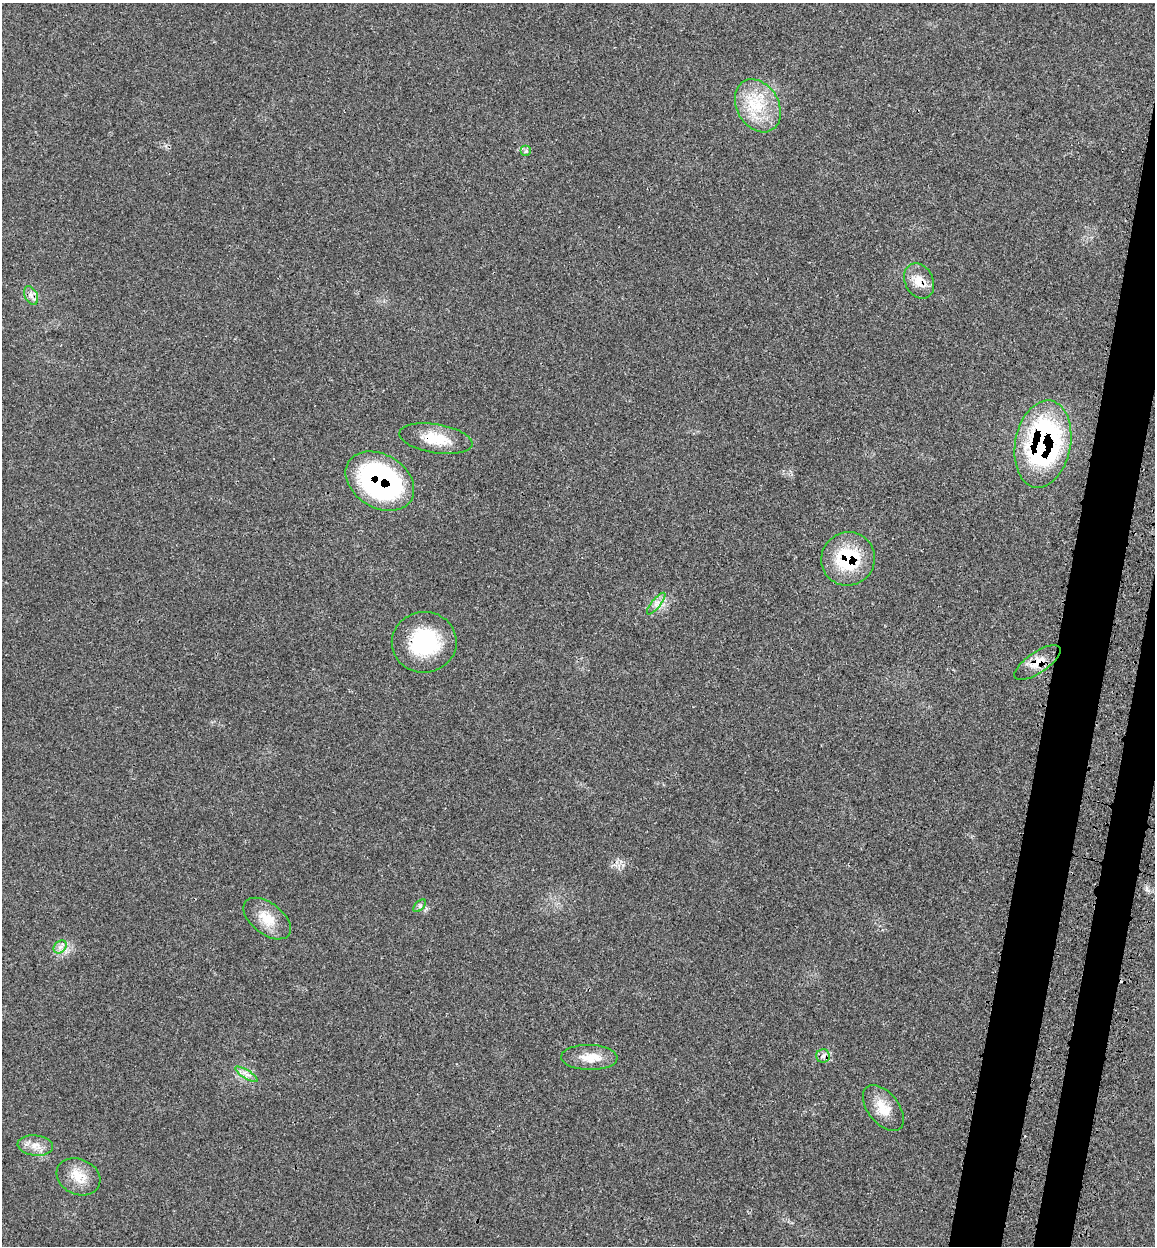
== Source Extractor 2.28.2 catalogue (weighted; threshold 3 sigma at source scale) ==
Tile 10 of 4 x 4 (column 2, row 3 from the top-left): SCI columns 1352-2504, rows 1336-2579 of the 5140 x 5154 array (HDU 1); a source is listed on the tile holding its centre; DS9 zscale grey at full resolution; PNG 1157 x 1248 px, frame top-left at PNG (2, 3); each listed source drawn as its Kron ellipse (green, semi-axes under 4 px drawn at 4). Shown black and unused: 5% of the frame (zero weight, under 3 of 4 exposures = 8% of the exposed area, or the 3 px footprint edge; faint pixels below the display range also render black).
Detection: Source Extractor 2.28.2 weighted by HDU 2 'WHT'; one run over the whole footprint, this tile lists its part. Background 0.0232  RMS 0.0034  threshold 0.0153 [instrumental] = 3 sigma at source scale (4.5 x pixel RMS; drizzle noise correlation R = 1.50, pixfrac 1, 0.05/0.05 arcsec/px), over >= 5 px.
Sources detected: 21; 1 cosmic-ray / hot-pixel residue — neither listed nor drawn; the other 20 listed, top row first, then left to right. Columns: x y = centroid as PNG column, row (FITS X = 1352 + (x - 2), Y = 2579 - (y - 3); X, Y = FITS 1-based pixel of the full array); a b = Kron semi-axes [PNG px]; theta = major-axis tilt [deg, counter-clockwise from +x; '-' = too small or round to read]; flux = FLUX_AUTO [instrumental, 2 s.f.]
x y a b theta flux
758 106 28 21 -60 13
526 151 5 5 - 0.66
919 281 18 14 -63 4.9
31 296 10 6 -63 1.6
436 439 37 14 -9 9.7
1043 444 44 28 79 74
380 481 37 26 -32 77
848 559 27 26 - 20
656 604 13 4 51 1.6
424 642 32 30 5 25
1037 663 27 10 34 5.3
420 906 8 4 46 0.72
267 919 27 15 -38 6.8
60 947 7 5 44 1.2
823 1056 7 6 - 1.2
589 1057 28 12 -1 5.8
246 1074 13 4 -31 1.5
883 1108 27 15 -51 6.6
35 1145 18 10 -6 3.4
78 1177 23 17 -25 6.3
Overlapping masked pixels (flux is a lower limit): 7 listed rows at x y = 919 281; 436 439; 1043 444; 380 481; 848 559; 424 642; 1037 663
Unlisted compact peaks at least as high as the median listed source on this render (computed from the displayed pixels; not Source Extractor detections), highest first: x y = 623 865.